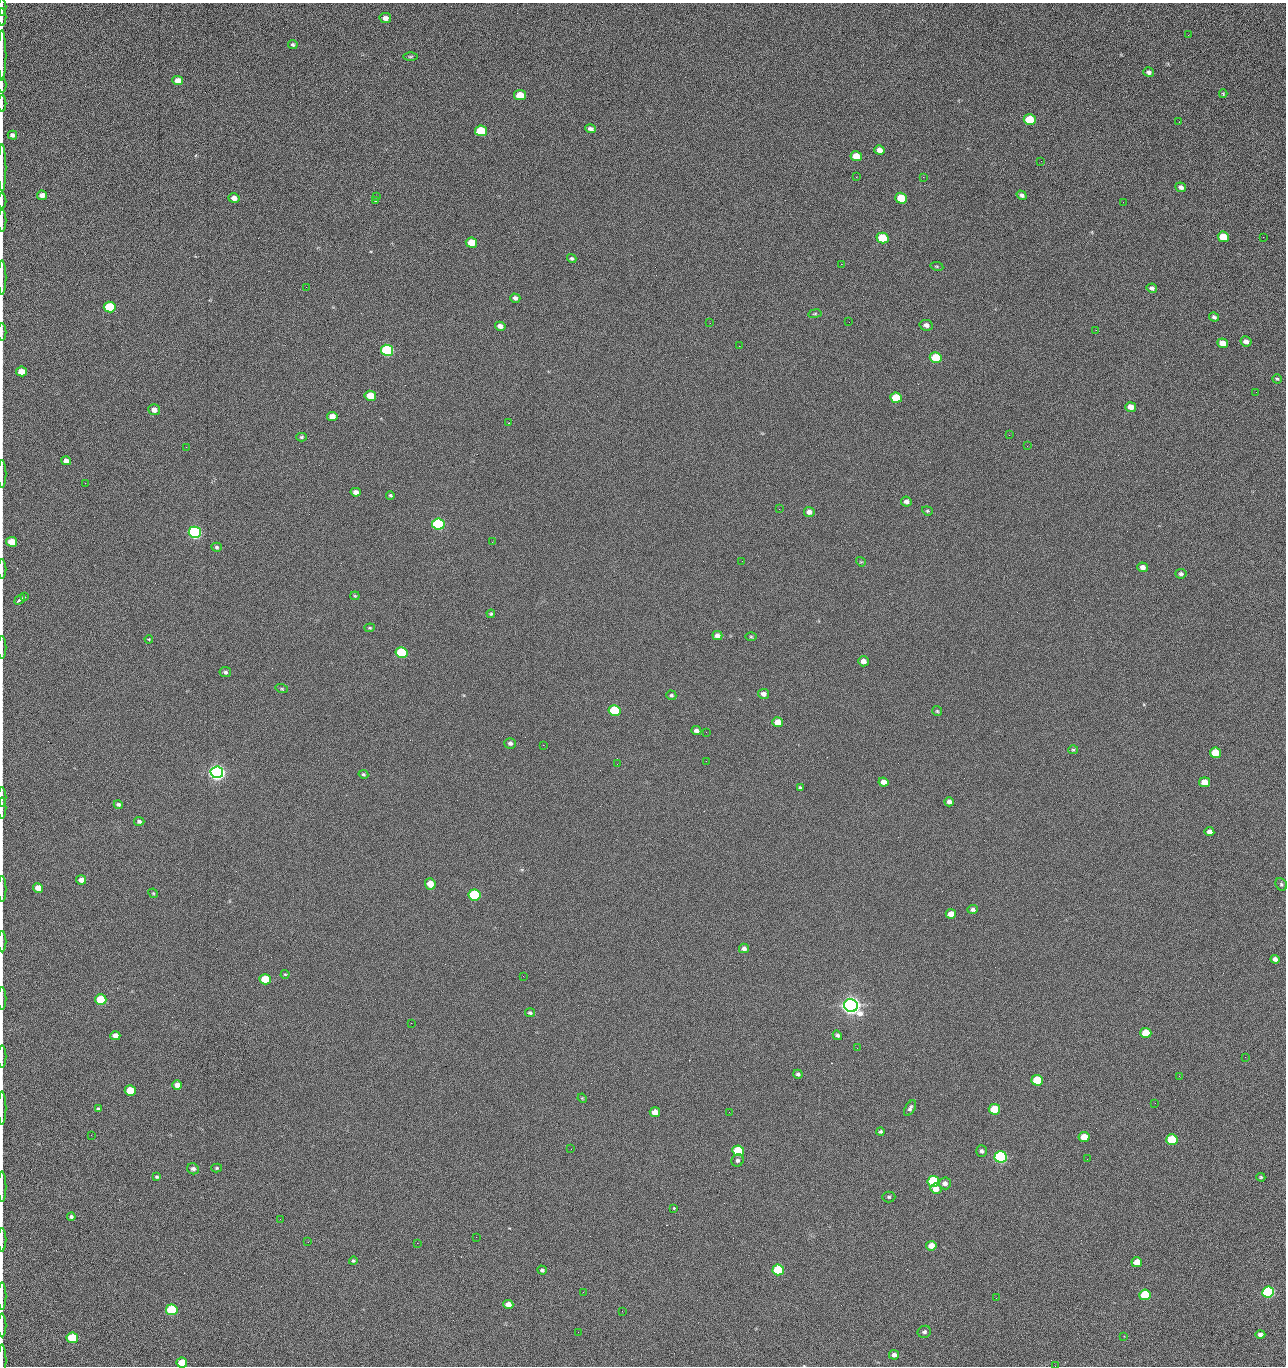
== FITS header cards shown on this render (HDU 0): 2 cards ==
NAXIS1  =                 1284 /fastest changing axis
NAXIS2  =                 1364 /next to fastest changing axis

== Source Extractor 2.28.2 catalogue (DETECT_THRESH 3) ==
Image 1284 x 1364 px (HDU 0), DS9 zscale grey, 1 PNG px = 1 image px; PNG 1288 x 1368 px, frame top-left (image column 1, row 1364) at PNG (2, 3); each listed source drawn as its Kron ellipse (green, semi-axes under 4 px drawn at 4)
Background 123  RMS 14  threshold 43.4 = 3 sigma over >= 5 px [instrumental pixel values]
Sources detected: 216; all 216 listed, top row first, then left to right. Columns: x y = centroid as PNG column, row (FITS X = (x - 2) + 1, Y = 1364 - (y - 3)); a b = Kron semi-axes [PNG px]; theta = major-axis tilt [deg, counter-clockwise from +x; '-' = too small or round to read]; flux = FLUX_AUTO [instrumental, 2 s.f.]
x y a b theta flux
2 7 8 2 90 1.2e+03
2 17 9 2 90 1.7e+03
385 18 6 5 - 4.8e+03
1188 35 3 2 - 1.3e+03
293 45 5 4 - 1.7e+03
2 55 25 2 90 5.0e+03
410 57 7 3 1 1.3e+03
1149 72 5 4 - 2.8e+03
178 81 5 4 - 8.6e+03
2 85 7 2 90 1.1e+03
1223 94 4 3 - 1.0e+03
520 95 6 5 - 2.3e+04
2 103 8 2 90 1.2e+03
1030 120 6 5 - 4.3e+04
1179 122 2 2 - 1.2e+03
590 129 5 4 - 3.3e+03
481 131 6 5 - 5.4e+04
12 135 5 4 - 2.6e+03
879 150 5 4 - 6.3e+03
856 156 6 5 - 1.6e+04
1041 161 2 2 - 1.9e+03
2 168 23 2 90 4.5e+03
856 177 2 2 - 2.5e+03
923 177 2 2 - 1.8e+04
1181 187 5 4 - 3.4e+03
42 195 5 4 - 5.1e+03
1022 195 5 4 - 2.5e+03
376 197 3 2 - 1.3e+03
234 198 5 5 - 5.8e+03
901 198 6 5 - 2.8e+04
375 200 3 2 - 1.6e+03
2 201 8 2 90 1.1e+03
1123 202 3 2 - 8.8e+02
2 221 11 2 90 1.9e+03
1223 237 6 5 - 2.4e+04
1263 237 2 2 - 8.0e+02
882 238 6 5 - 4.1e+04
471 243 5 5 - 2.0e+04
572 259 5 4 - 1.5e+03
841 264 2 2 - 2.7e+04
937 266 7 3 -9 1.1e+03
2 277 17 2 90 2.9e+03
306 287 3 2 - 6.9e+02
1152 288 5 4 - 2.6e+03
515 298 5 4 - 2.9e+03
110 307 6 5 - 5.2e+04
815 314 7 3 9 1.1e+03
1214 317 5 4 - 2.2e+03
849 322 2 2 - 4.2e+02
710 323 2 2 - 3.4e+03
926 325 6 5 - 4.1e+03
500 326 5 4 - 5.1e+03
1096 330 3 2 - 8.4e+02
2 332 9 2 90 1.2e+03
1246 341 5 5 - 4.4e+03
1223 343 5 5 - 9.8e+03
739 346 2 2 - 4.5e+02
387 350 6 5 - 1.6e+05
936 358 6 5 - 4.0e+04
22 371 5 5 - 1.1e+04
1277 379 5 4 - 1.2e+03
1256 392 2 2 - 1.5e+03
370 396 6 5 - 2.0e+04
896 398 6 5 - 3.3e+04
1131 407 5 5 - 9.6e+03
154 410 6 5 - 4.9e+03
332 416 5 4 - 9.1e+03
508 423 3 2 - 6.0e+02
1009 435 2 2 - 3.4e+03
301 437 5 4 - 1.4e+03
1027 446 2 2 - 5.0e+02
186 447 2 2 - 2.9e+03
66 461 5 4 - 5.7e+03
2 474 14 2 90 2.3e+03
85 483 2 2 - 9.3e+02
356 492 5 4 - 4.9e+03
390 495 4 4 - 1.5e+03
906 501 5 5 - 3.5e+03
779 509 2 2 - 5.2e+02
927 511 5 4 - 1.3e+03
809 512 5 5 - 4.9e+03
438 524 6 5 - 2.0e+05
195 532 6 5 - 3.2e+05
12 542 5 5 - 1.9e+04
492 542 2 2 - 2.7e+03
217 547 5 4 - 1.5e+03
742 561 3 2 - 7.5e+02
861 562 5 4 - 1.0e+03
1142 567 5 5 - 5.1e+03
2 569 10 2 90 1.6e+03
1181 574 6 5 - 2.2e+03
355 596 4 4 - 1.0e+03
25 597 3 2 - 8.4e+02
20 599 6 3 41 3.2e+03
491 614 4 4 - 1.3e+03
370 628 5 3 - 9.9e+02
717 636 5 4 - 5.0e+03
751 637 6 3 -1 1.1e+03
149 639 4 3 - 8.1e+02
2 648 11 2 90 1.8e+03
402 653 6 5 - 9.0e+04
863 661 5 5 - 7.2e+03
225 672 6 5 - 2.2e+03
282 689 6 4 -18 1.3e+03
763 694 5 5 - 4.1e+03
671 695 5 4 - 1.5e+03
614 711 6 5 - 7.4e+04
937 711 5 5 - 1.3e+03
778 722 5 5 - 1.4e+04
696 731 5 4 - 3.7e+03
706 732 3 2 - 7.6e+02
510 743 6 5 - 2.6e+03
543 745 2 2 - 3.3e+03
1073 750 5 4 - 1.3e+03
1215 753 5 5 - 2.6e+04
706 761 2 2 - 2.1e+03
617 764 2 2 - 2.5e+03
217 772 6 6 - 7.3e+05
363 774 5 4 - 1.2e+03
884 782 5 4 - 5.8e+03
1205 782 5 5 - 1.3e+04
800 788 4 3 - 1.4e+03
2 797 10 2 90 1.6e+03
949 802 5 4 - 3.9e+03
118 804 4 4 - 2.1e+03
2 808 10 2 90 1.9e+03
139 821 5 4 - 2.0e+03
1209 832 5 4 - 5.5e+03
81 880 5 4 - 5.8e+03
430 884 6 5 - 1.3e+04
1281 884 6 5 - 1.7e+03
38 888 5 4 - 9.6e+03
2 889 13 2 90 2.0e+03
153 893 5 4 - 1.0e+03
475 895 6 5 - 1.2e+05
973 909 5 4 - 2.6e+03
951 914 5 5 - 9.4e+03
2 941 11 2 90 1.7e+03
744 948 5 5 - 3.4e+03
1275 959 4 4 - 4.0e+03
285 974 4 4 - 1.0e+03
523 976 2 2 - 2.0e+03
265 979 5 5 - 3.3e+04
2 998 11 2 90 1.9e+03
101 1000 6 5 - 5.3e+04
851 1005 7 6 - 1.2e+06
530 1013 5 4 - 1.9e+03
411 1023 2 2 - 5.3e+03
1146 1033 5 5 - 2.9e+04
837 1035 5 4 - 2.2e+03
115 1036 5 4 - 6.1e+03
857 1048 2 2 - 1.3e+03
2 1057 11 2 90 1.9e+03
1245 1057 2 2 - 1.9e+03
798 1074 5 4 - 1.9e+03
1179 1076 2 2 - 2.9e+03
1037 1080 5 5 - 4.8e+04
177 1085 5 4 - 7.2e+03
130 1090 5 5 - 3.1e+04
582 1098 5 4 - 9.4e+02
1155 1103 3 2 - 8.4e+02
2 1108 17 2 90 2.5e+03
910 1108 8 4 61 2.6e+03
98 1109 4 3 - 1.9e+03
994 1109 6 5 - 4.4e+04
655 1112 5 5 - 8.8e+03
729 1112 3 2 - 1.0e+03
880 1132 4 3 - 1.7e+03
91 1135 2 2 - 2.6e+03
1084 1137 5 5 - 1.7e+04
1172 1140 5 5 - 5.8e+04
571 1149 3 2 - 8.8e+02
738 1151 6 5 - 7.8e+04
981 1151 6 5 - 2.3e+03
1001 1157 6 5 - 2.8e+05
1087 1159 2 2 - 1.3e+03
737 1160 6 6 - 2.1e+03
217 1168 5 4 - 1.2e+03
193 1169 6 5 - 2.8e+03
157 1177 3 3 - 1.3e+03
1261 1177 4 3 - 1.1e+03
933 1181 6 5 - 8.5e+04
945 1183 6 6 - 3.9e+03
2 1187 15 2 90 2.3e+03
936 1189 5 5 - 9.5e+03
889 1197 6 5 - 1.7e+03
674 1208 3 3 - 1.4e+03
71 1217 4 4 - 2.2e+03
280 1219 2 2 - 2.2e+03
476 1237 2 2 - 8.4e+03
2 1240 12 2 90 2.1e+03
308 1242 2 2 - 1.9e+03
417 1243 2 2 - 5.5e+03
931 1246 5 5 - 8.8e+03
353 1261 4 4 - 1.5e+03
1137 1262 5 5 - 1.4e+04
542 1270 5 4 - 1.7e+03
778 1270 6 5 - 8.1e+04
583 1292 2 2 - 5.2e+02
1268 1292 6 5 - 1.9e+05
1145 1295 5 5 - 4.6e+04
2 1296 14 2 90 2.1e+03
996 1298 2 2 - 2.7e+03
508 1304 5 4 - 7.7e+03
172 1310 6 5 - 1.0e+05
622 1311 3 2 - 8.8e+02
2 1325 12 2 90 2.3e+03
578 1332 2 2 - 3.5e+03
924 1332 7 6 - 2.5e+03
1260 1335 5 4 - 3.2e+03
1124 1336 2 2 - 5.5e+02
72 1338 6 5 - 5.4e+04
894 1355 5 5 - 3.5e+03
2 1361 16 2 90 1.8e+03
182 1363 5 5 - 1.8e+04
1055 1366 2 2 - 2.1e+03
At the frame edge (FLAGS 8, measured only in part): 28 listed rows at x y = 2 7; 2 17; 2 55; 2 85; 2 103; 2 168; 2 201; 2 221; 2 277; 2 332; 22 371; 2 474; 2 569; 2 648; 2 797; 2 808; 2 889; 2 941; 2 998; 2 1057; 2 1108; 2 1187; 2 1240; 2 1296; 2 1325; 2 1361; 182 1363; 1055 1366

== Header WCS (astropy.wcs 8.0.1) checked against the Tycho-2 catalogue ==
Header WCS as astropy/WCSLIB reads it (CRVAL/CRPIX/CD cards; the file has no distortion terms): RA---TAN/DEC--TAN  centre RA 15:41:40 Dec +51:59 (235.42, +51.98 deg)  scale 1.26 arcsec/px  FOV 26.9' x 28.5'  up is +92 deg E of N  parity flipped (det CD > 0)
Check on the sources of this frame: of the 60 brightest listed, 11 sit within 2.0 arcsec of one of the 12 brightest Tycho-2 stars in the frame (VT <= 12.29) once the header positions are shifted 0.32 arcsec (0.31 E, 0.07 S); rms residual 1.04 arcsec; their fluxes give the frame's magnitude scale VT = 24.59 - 2.5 log10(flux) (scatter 0.20 mag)
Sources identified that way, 11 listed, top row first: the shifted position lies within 2.0 arcsec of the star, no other Tycho-2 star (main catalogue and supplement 1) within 4.0 arcsec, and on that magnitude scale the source's flux lands within +1.5 / -3 mag of the star's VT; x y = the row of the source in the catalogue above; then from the Tycho-2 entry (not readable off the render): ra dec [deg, ICRS J2000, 3 dp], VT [Tycho-2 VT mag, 2 dp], TYC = Tycho-2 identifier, HIP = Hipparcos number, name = IAU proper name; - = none
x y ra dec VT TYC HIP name
387 350 235.614 +52.064 11.61 3489-1132-1 - -
438 524 235.514 +52.049 11.19 3489-1407-1 - -
195 532 235.515 +52.133 11.12 3489-1380-1 - -
217 772 235.378 +52.130 9.31 3489-1322-1 76850 -
475 895 235.303 +52.042 11.52 3489-958-1 - -
851 1005 235.232 +51.912 9.59 3489-824-1 - -
1001 1157 235.143 +51.862 10.97 3489-1016-1 - -
933 1181 235.131 +51.886 12.29 3489-908-1 - -
778 1270 235.084 +51.941 11.45 3489-1346-1 - -
1268 1292 235.062 +51.771 11.53 3489-1453-1 - -
172 1310 235.075 +52.152 11.74 3489-912-1 - -